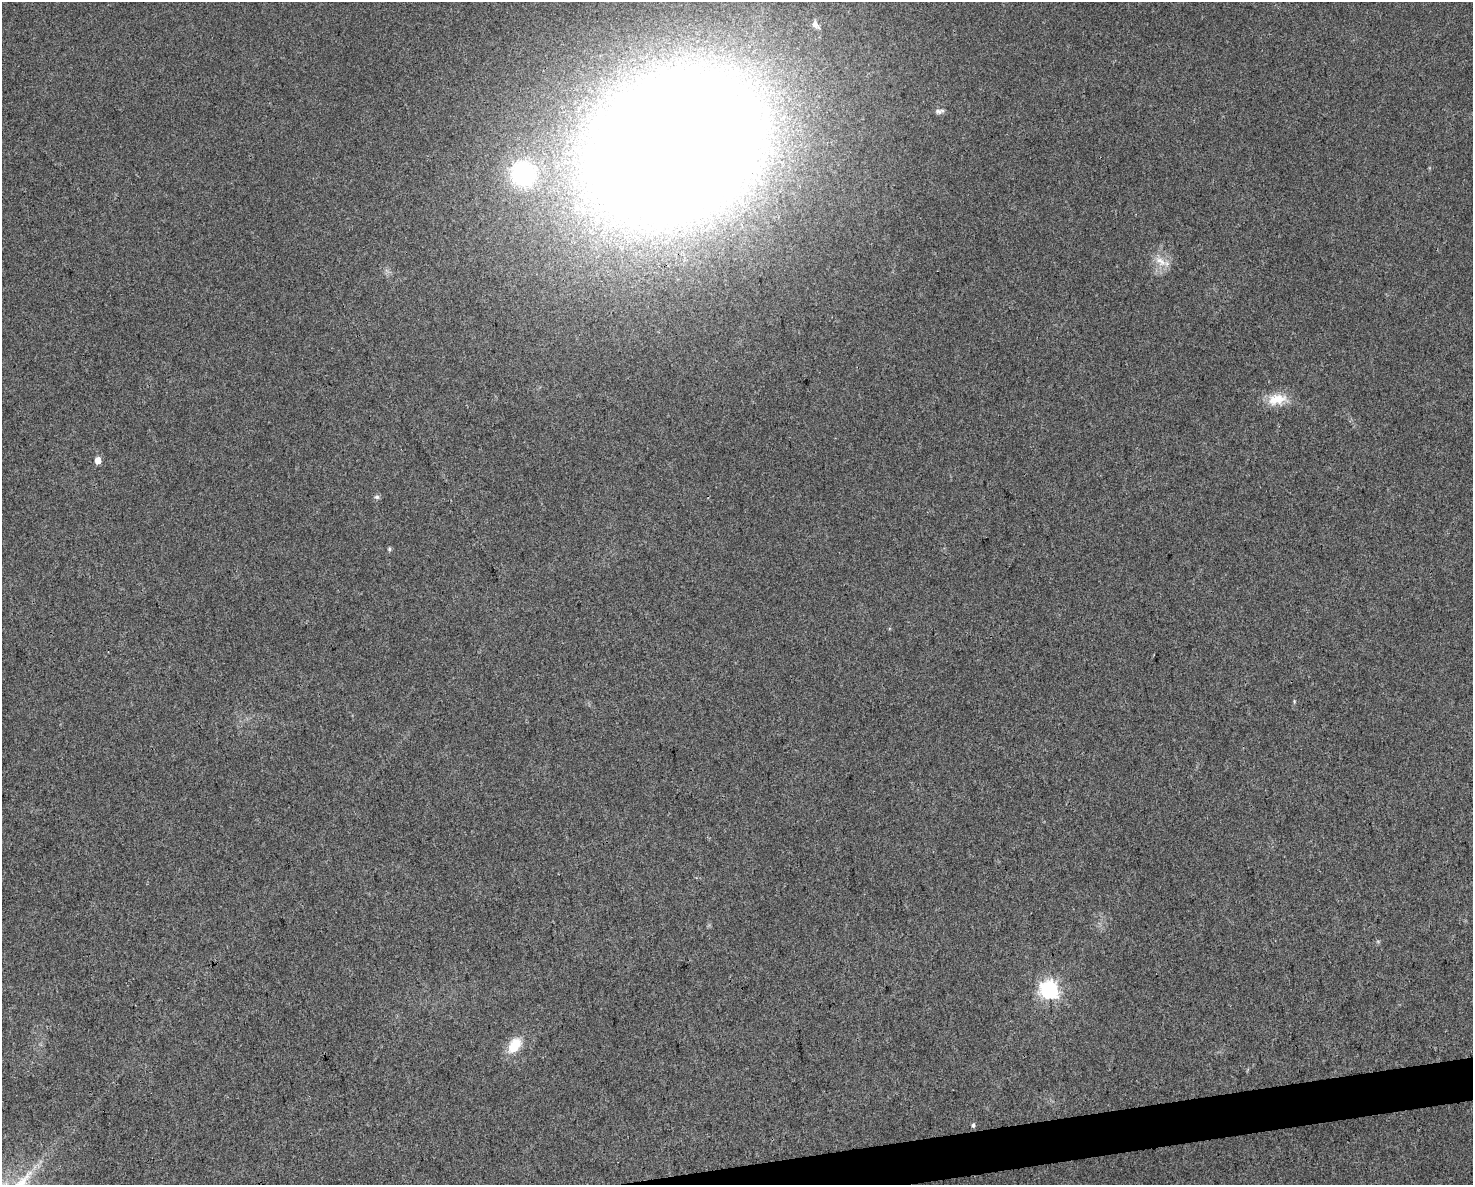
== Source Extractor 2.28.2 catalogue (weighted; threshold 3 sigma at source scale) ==
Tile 5 of 3 x 4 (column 2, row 2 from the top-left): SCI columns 1490-2960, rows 2366-3548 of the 4494 x 4730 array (HDU 1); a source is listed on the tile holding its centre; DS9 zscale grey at full resolution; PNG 1475 x 1187 px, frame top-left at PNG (2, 2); no overlay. Shown black and unused: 2% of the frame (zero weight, under 3 of 4 exposures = <1% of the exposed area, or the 3 px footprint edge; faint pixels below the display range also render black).
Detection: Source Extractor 2.28.2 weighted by HDU 2 'WHT'; one run over the whole footprint, this tile lists its part. Background 0.0315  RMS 0.004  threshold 0.018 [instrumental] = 3 sigma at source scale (4.5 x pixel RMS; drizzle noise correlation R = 1.50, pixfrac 1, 0.0396/0.0396 arcsec/px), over >= 5 px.
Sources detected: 12; all 12 listed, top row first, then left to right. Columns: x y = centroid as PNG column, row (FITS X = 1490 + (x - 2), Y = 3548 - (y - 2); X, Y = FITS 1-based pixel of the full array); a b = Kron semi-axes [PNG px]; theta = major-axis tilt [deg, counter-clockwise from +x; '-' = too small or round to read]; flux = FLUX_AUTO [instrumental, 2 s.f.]
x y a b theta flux
815 24 10 6 -53 2.4
938 111 10 6 -20 1.3
675 146 108 77 22 2100
523 173 32 30 -52 32
1160 261 19 10 -33 4.7
1277 399 28 14 13 8.2
98 460 5 4 - 4.7
377 497 7 5 -14 0.88
389 549 5 5 - 0.75
1049 990 7 7 - 170
514 1045 18 11 54 9.6
973 1125 6 4 88 0.83